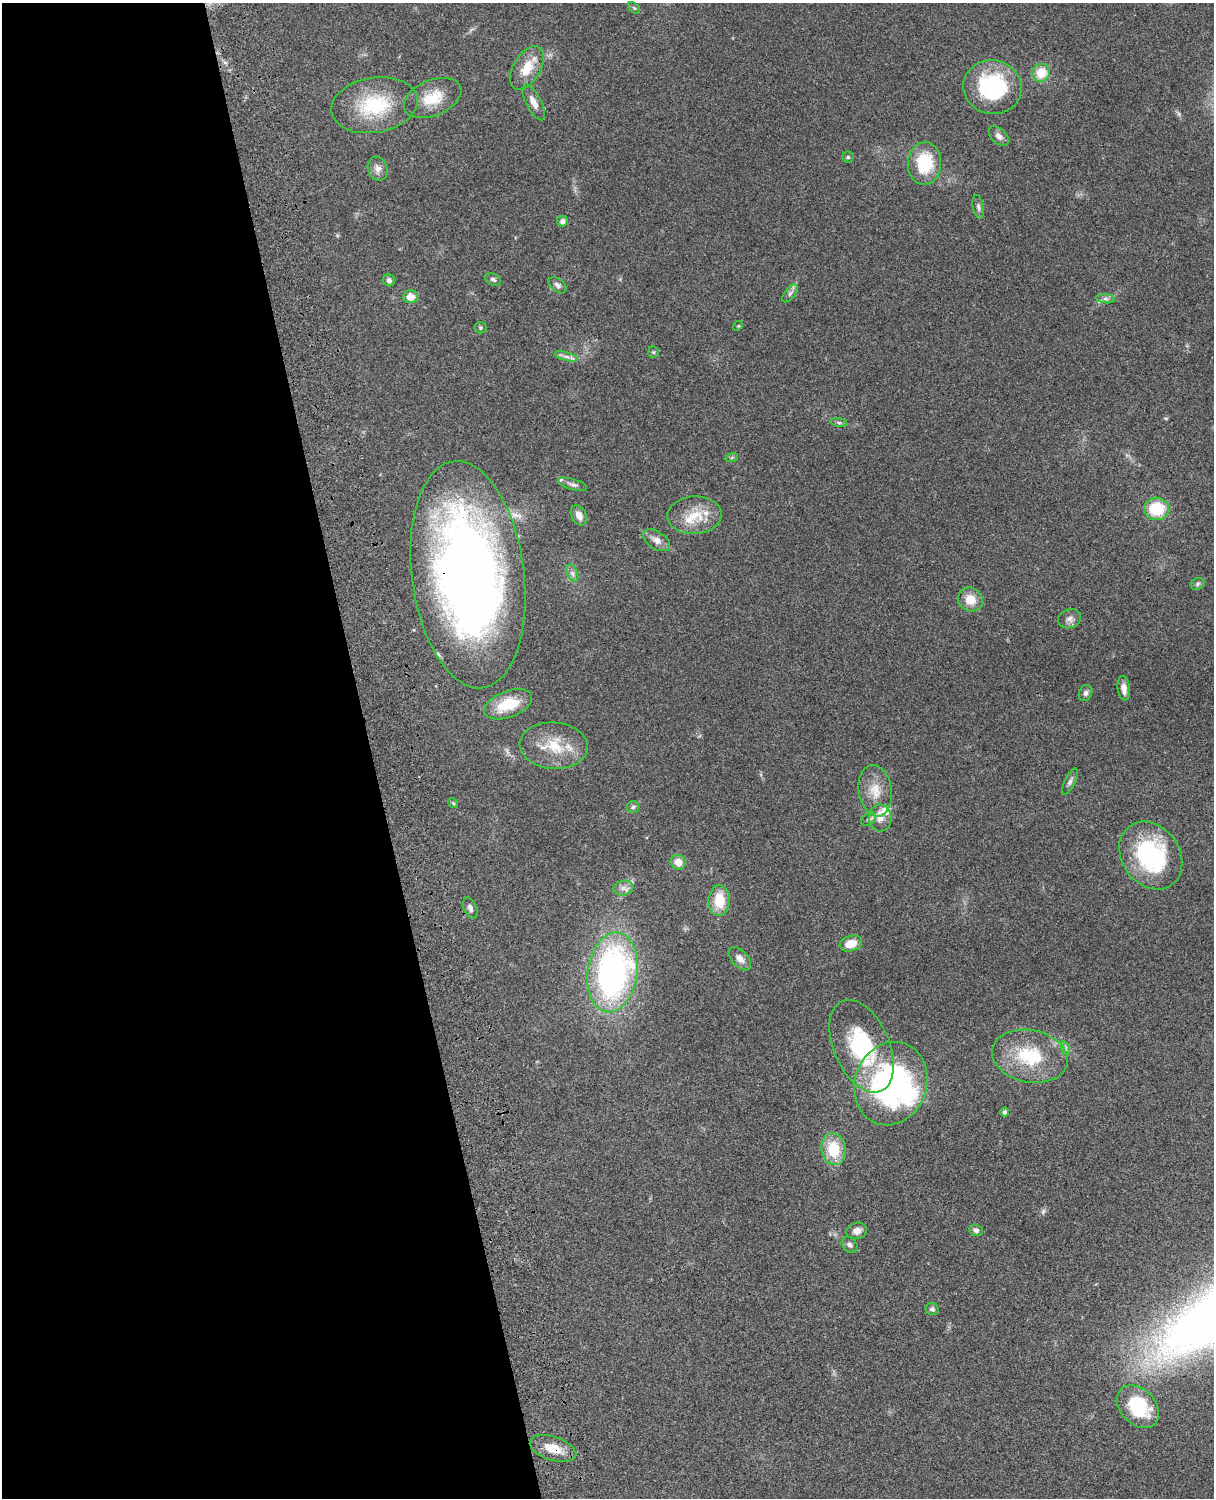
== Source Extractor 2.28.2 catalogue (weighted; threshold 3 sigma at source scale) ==
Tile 5 of 4 x 3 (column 1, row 2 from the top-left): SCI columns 121-1332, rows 1772-3267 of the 5086 x 4926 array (HDU 1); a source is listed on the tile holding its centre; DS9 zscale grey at full resolution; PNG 1216 x 1500 px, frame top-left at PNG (2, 3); each listed source drawn as its Kron ellipse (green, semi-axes under 4 px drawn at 4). Shown black and unused: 31% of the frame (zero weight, under 3 of 4 exposures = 6% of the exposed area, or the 3 px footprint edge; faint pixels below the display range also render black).
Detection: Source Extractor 2.28.2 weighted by HDU 2 'WHT'; one run over the whole footprint, this tile lists its part. Background 0.0964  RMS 0.0063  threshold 0.0285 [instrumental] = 3 sigma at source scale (4.5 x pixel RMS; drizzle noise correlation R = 1.50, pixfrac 1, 0.05/0.05 arcsec/px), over >= 5 px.
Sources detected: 71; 1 too faint to see at this stretch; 1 inside a brighter object's white glare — neither listed nor drawn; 4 inside a brighter listed object's ellipse — not listed separately; the other 65 listed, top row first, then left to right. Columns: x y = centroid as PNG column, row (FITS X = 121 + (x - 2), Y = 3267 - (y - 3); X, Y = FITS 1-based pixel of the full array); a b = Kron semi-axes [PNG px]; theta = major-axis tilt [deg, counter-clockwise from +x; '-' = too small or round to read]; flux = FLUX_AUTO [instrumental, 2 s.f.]
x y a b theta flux
634 8 7 4 -44 0.85
527 68 24 13 60 13
1041 73 9 8 - 13
992 87 29 27 -11 58
433 98 30 17 23 17
534 102 20 7 -63 5.1
374 105 43 27 10 40
999 136 12 7 -42 3
848 157 5 5 - 1
924 163 21 16 86 29
378 168 12 10 -71 3.8
978 207 12 5 -80 1.8
562 221 5 5 - 2.4
493 279 8 5 -26 1.5
389 280 6 6 - 1.9
557 285 10 6 -39 2.1
790 293 10 5 52 2
410 297 7 6 - 7.1
1105 299 9 4 -8 1.7
738 326 5 4 - 0.62
480 328 6 5 - 1.1
653 352 5 5 - 0.94
566 356 12 4 -15 2.5
839 422 8 4 -9 1.3
732 457 6 4 20 0.89
572 484 15 5 -17 2.3
1157 509 12 11 - 25
579 515 11 7 -61 4.3
694 515 27 19 4 17
656 540 15 9 -33 4.7
572 573 9 5 -68 2.1
468 575 114 56 -83 560
1198 584 7 5 23 1.3
970 599 13 11 -36 9.4
1070 619 12 9 20 3.1
1124 688 12 6 -83 4.5
1086 693 8 6 66 1.8
508 704 25 13 21 21
554 746 34 23 -5 23
1070 782 14 5 64 2.1
875 791 26 16 -81 13
453 803 5 4 - 0.8
633 807 6 6 - 1.4
880 818 13 11 -88 5.1
868 819 8 5 35 1.6
1151 855 36 29 -54 71
678 862 8 7 - 6.8
623 888 10 7 11 3.3
719 900 15 10 88 16
470 908 11 6 -65 2.2
851 944 11 7 16 9.8
740 959 14 8 -47 4.3
612 972 40 25 81 210
862 1046 49 27 -66 55
1065 1048 7 4 -72 1.3
1030 1056 38 26 -11 37
891 1083 42 36 70 140
1004 1112 4 4 - 1.5
834 1149 16 12 -81 21
976 1230 7 5 -18 2.1
857 1231 10 8 13 3.9
850 1245 9 7 -45 2.1
932 1309 6 6 - 1.6
1138 1407 24 17 -47 36
553 1449 24 11 -18 11
Overlapping masked pixels (flux is a lower limit): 2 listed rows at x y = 468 575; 553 1449